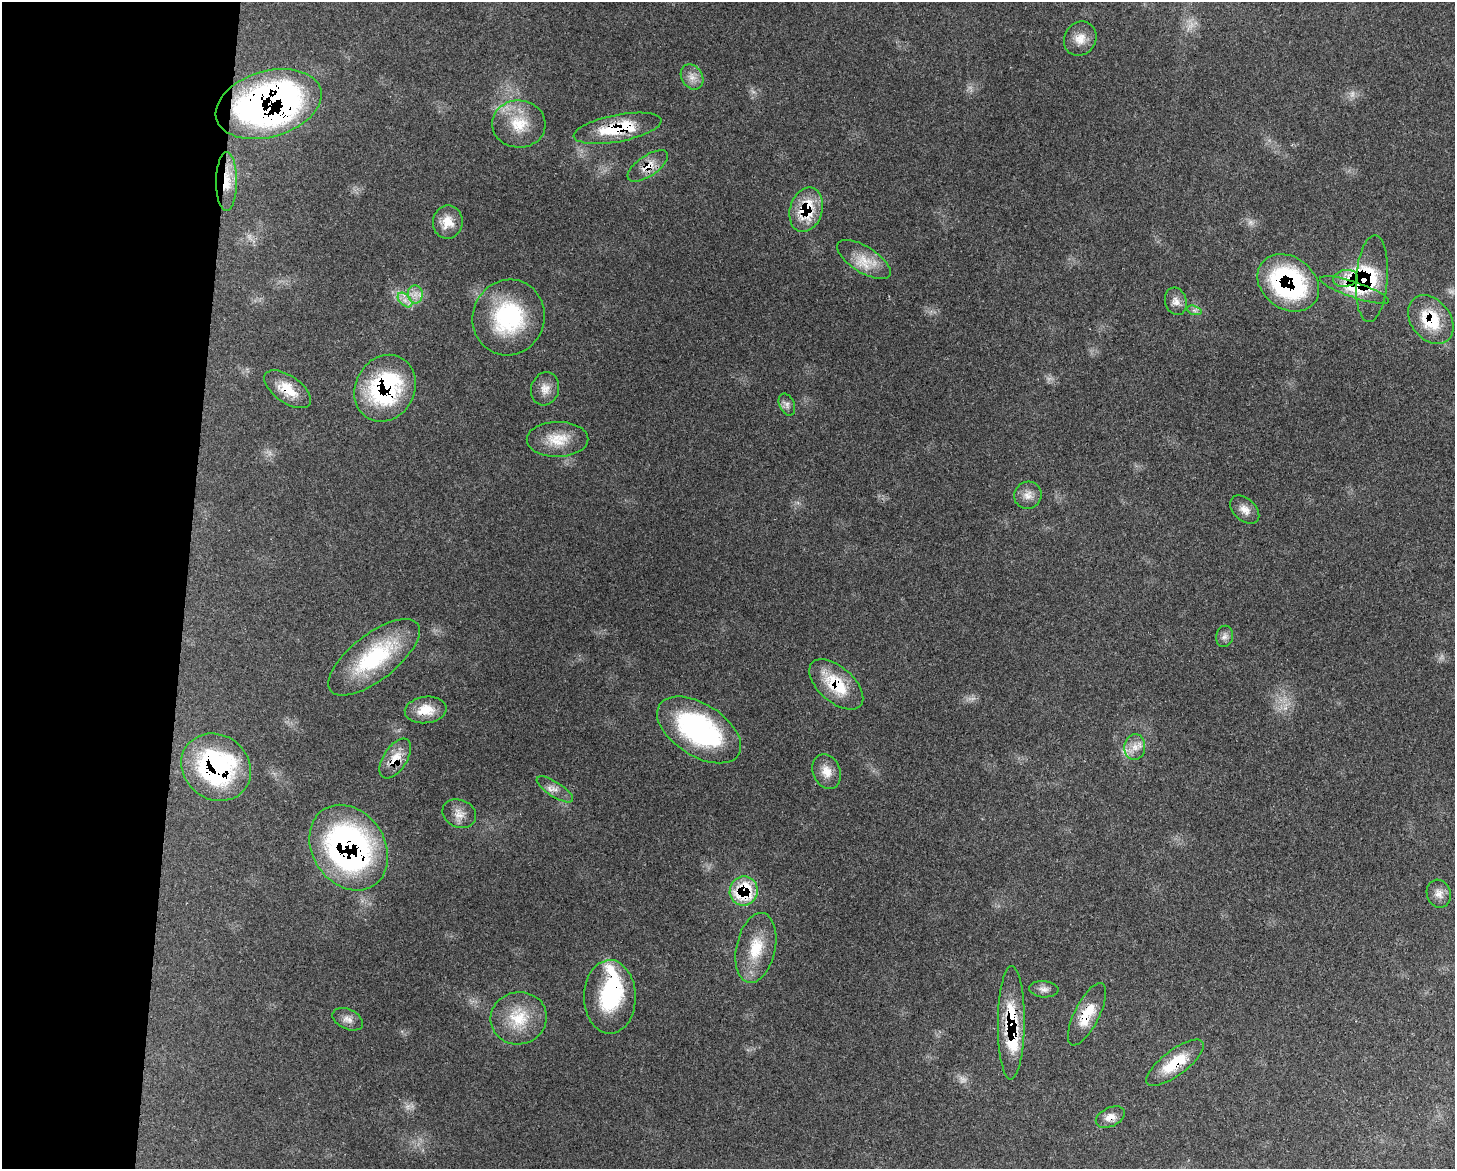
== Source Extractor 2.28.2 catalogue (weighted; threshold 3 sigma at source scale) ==
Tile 4 of 3 x 4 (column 1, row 2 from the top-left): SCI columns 298-1750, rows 2415-3581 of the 4841 x 4829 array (HDU 1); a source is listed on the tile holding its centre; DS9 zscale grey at full resolution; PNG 1457 x 1171 px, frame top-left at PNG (2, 2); each listed source drawn as its Kron ellipse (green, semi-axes under 4 px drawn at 4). Shown black and unused: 13% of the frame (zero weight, under 3 of 4 exposures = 9% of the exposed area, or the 3 px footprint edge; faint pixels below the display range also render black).
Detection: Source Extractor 2.28.2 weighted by HDU 2 'WHT'; one run over the whole footprint, this tile lists its part. Background 0.44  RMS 0.0075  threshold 0.0338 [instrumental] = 3 sigma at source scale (4.5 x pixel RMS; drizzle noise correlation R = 1.50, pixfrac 1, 0.05/0.05 arcsec/px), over >= 5 px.
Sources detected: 58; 3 too faint to see at this stretch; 1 inside a brighter object's white glare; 2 cosmic-ray / hot-pixel residue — neither listed nor drawn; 2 inside a brighter listed object's ellipse — not listed separately; the other 50 listed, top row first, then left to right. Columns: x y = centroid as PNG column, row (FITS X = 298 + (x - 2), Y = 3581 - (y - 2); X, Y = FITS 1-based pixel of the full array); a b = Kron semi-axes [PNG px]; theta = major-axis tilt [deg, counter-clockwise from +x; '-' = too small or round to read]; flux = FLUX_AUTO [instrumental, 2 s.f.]
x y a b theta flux
1080 39 18 15 55 10
692 77 13 10 -57 6.2
269 104 54 33 16 380
519 124 27 23 -4 25
618 128 45 13 11 39
648 166 23 10 34 11
227 181 29 10 90 16
806 210 23 16 73 35
448 222 16 14 82 11
864 260 30 13 -32 16
1345 278 12 8 11 6.8
1372 279 43 16 86 50
1288 283 33 26 -36 120
1355 290 36 8 -19 19
415 294 9 7 -85 4.7
405 300 9 5 -45 3.6
1176 301 14 10 -74 5.4
1194 310 7 4 -18 2
509 317 38 36 67 75
1431 320 27 19 -52 33
385 388 34 29 62 100
288 389 27 13 -35 17
545 389 17 14 74 7.6
787 405 11 7 -65 3.4
557 439 31 17 1 19
1028 495 14 13 - 6.9
1245 509 17 11 -43 6.7
1225 636 11 8 77 3.5
374 657 55 23 38 66
836 684 32 17 -41 33
426 710 21 13 8 14
699 730 47 26 -32 120
1135 747 13 10 85 7.3
395 758 22 11 57 13
216 767 36 32 -38 130
827 772 18 13 -67 9.3
555 789 21 7 -33 5.9
459 814 17 14 -23 7.7
349 848 45 36 -56 250
744 891 15 14 - 45
1439 894 14 12 -72 5.8
756 948 35 19 78 27
1044 989 14 8 -5 4.1
610 997 37 26 -90 57
1087 1014 34 12 63 20
519 1018 28 26 13 28
348 1019 16 10 -25 5.3
1011 1023 57 13 89 52
1175 1063 35 12 37 25
1110 1117 15 9 26 6.8
Overlapping masked pixels (flux is a lower limit): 22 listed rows (the first 20) at x y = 269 104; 618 128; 648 166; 227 181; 806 210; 1345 278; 1372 279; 1288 283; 1355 290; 1431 320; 385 388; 288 389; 836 684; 395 758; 216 767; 349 848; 744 891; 610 997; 1087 1014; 1011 1023